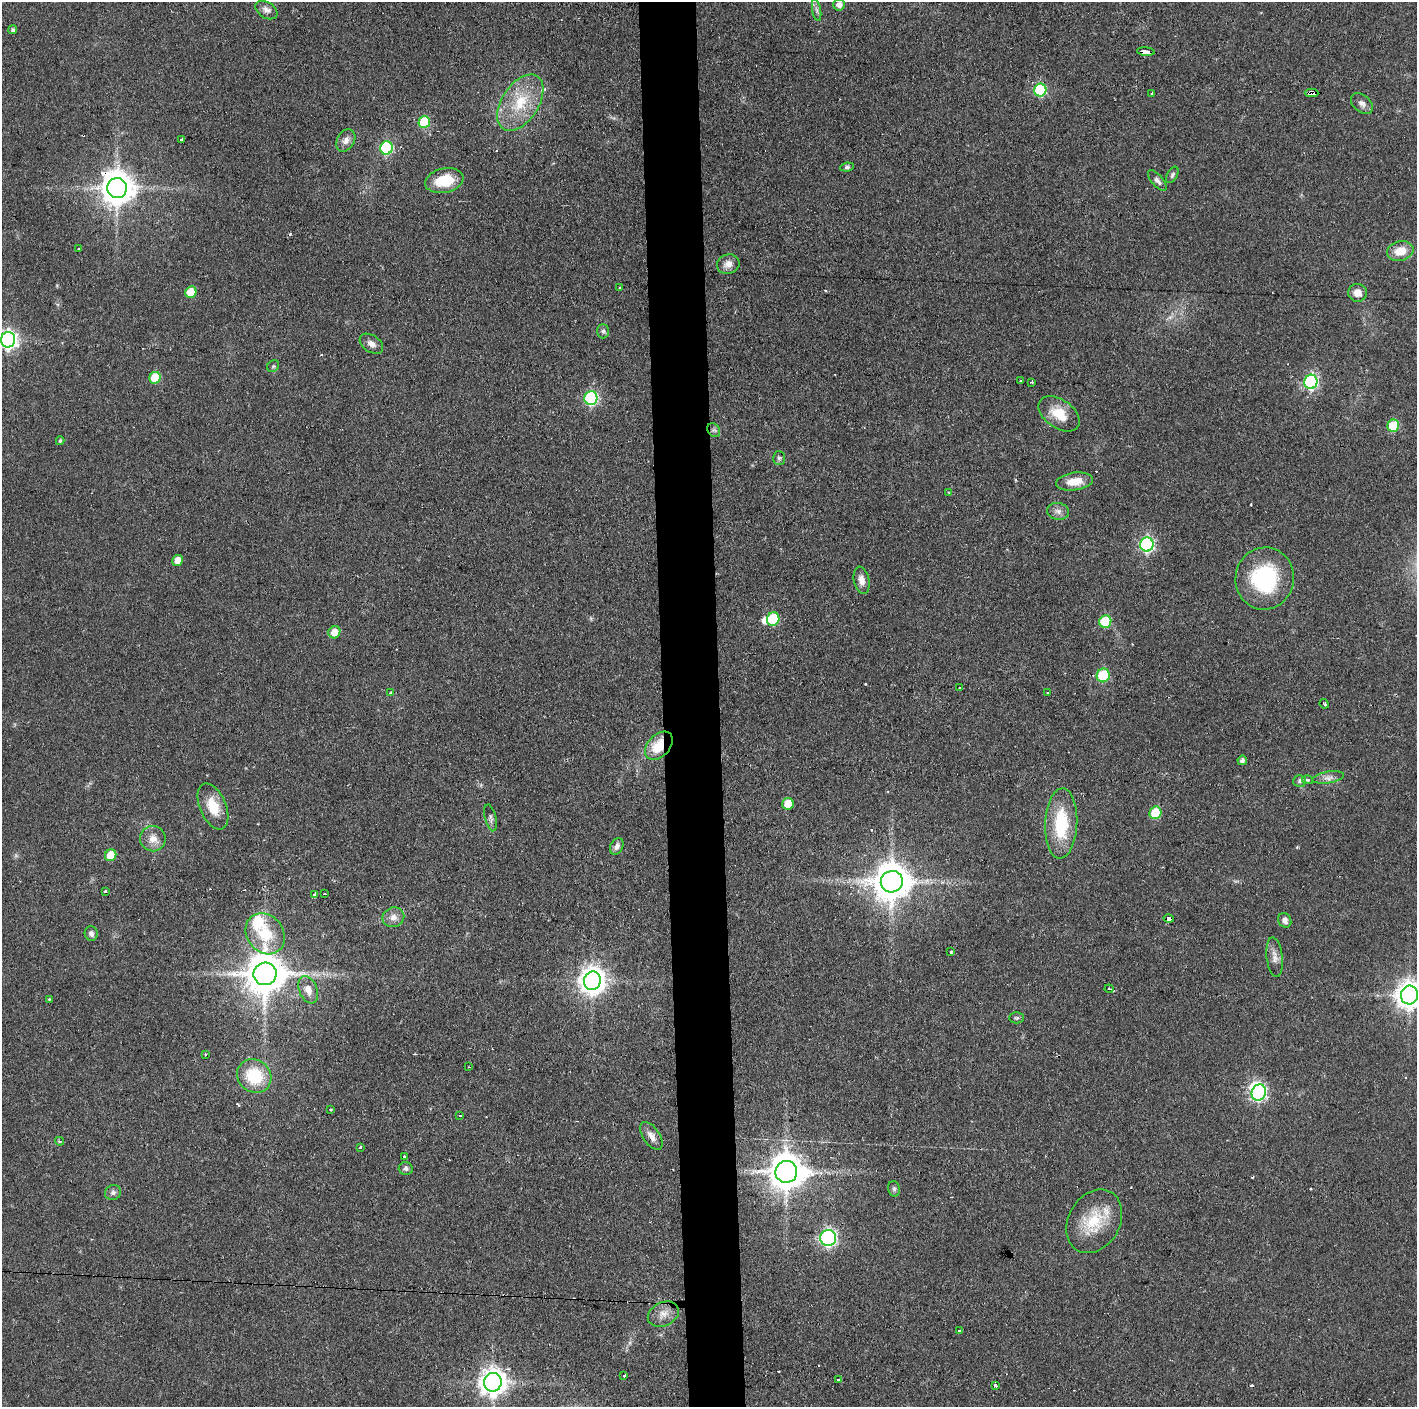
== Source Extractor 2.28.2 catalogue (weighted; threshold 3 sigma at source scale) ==
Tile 5 of 3 x 3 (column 2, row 2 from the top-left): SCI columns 1418-2832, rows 1407-2811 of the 4251 x 4217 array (HDU 1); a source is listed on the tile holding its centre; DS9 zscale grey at full resolution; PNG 1419 x 1409 px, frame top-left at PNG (2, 2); each listed source drawn as its Kron ellipse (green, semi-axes under 4 px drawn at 4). Shown black and unused: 4% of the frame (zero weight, under 2 of 3 exposures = <1% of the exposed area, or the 3 px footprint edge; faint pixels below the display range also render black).
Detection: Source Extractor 2.28.2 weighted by HDU 2 'WHT'; one run over the whole footprint, this tile lists its part. Background 0.0909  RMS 0.0064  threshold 0.0287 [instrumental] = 3 sigma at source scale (4.5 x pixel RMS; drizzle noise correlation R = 1.50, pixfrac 1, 0.05/0.05 arcsec/px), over >= 5 px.
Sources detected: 121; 2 inside a brighter object's white glare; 10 cosmic-ray / hot-pixel residue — neither listed nor drawn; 2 inside a brighter listed object's ellipse — not listed separately; the other 107 listed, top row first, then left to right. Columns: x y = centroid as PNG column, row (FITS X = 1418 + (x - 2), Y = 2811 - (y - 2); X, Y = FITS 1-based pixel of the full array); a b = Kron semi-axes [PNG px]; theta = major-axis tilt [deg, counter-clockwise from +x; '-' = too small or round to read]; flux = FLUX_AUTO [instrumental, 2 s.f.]
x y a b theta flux
839 5 6 5 - 3.5
266 10 12 7 -33 3.2
817 10 11 4 -79 2
13 30 4 4 - 1.3
1146 52 9 3 -6 23
1040 90 6 6 - 69
1152 93 3 2 - 0.57
1312 93 7 4 -1 6.6
520 103 31 18 57 27
1362 103 12 8 -41 3.7
424 122 6 5 - 37
181 139 3 3 - 2.9
346 140 12 8 59 3.9
387 148 6 6 - 72
847 167 7 4 7 1.3
1172 175 9 5 62 1.5
1157 180 13 5 -50 2.3
444 181 19 12 12 18
117 188 10 9 - 1300
79 249 3 3 - 1
1400 251 13 9 13 11
728 264 11 9 17 4.5
620 288 4 3 - 2
191 292 6 5 - 17
1357 293 9 9 - 5.9
603 331 7 6 - 1.6
8 340 8 7 - 250
371 344 13 8 -33 3.7
273 366 6 5 - 1.1
155 378 6 5 - 21
1021 381 3 2 - 1.3
1032 382 2 2 - 0.75
1311 382 7 6 - 120
591 398 7 6 - 100
1059 414 23 14 -35 14
1393 426 6 6 - 28
714 430 7 5 -53 1.6
60 441 4 3 - 0.94
779 458 7 6 - 1.4
1074 481 19 9 8 9.6
949 492 3 3 - 0.64
1058 511 11 8 -10 3.2
1147 545 7 6 - 130
178 560 5 5 - 6.7
1265 578 31 29 81 55
862 580 14 7 -78 5.1
773 619 7 6 - 35
1105 622 6 6 - 34
334 632 6 6 - 8.3
1103 675 7 6 - 35
960 687 3 2 - 0.87
1047 692 3 3 - 1.6
390 693 4 3 - 0.78
1324 704 5 3 - 2.3
659 746 16 11 47 20
1242 760 5 4 - 1.9
1328 777 16 5 9 3.5
1308 780 5 4 - 1.2
1300 781 6 6 - 1.5
788 804 6 5 - 13
213 806 24 13 -67 14
1155 813 6 6 - 26
491 818 14 5 -76 2.1
1061 823 35 16 87 35
153 839 13 12 - 6.2
617 846 9 6 62 2.5
111 855 6 5 - 17
892 882 11 10 - 1800
105 892 3 3 - 1.9
315 894 4 3 - 2.2
324 894 3 2 - 0.88
393 917 11 9 21 4.4
1169 919 5 4 - 10
1285 920 8 6 -63 3.1
91 934 7 6 - 2
265 934 22 18 -52 24
951 952 3 3 - 0.68
1275 957 20 8 -83 4.6
265 974 11 11 - 2200
592 981 9 8 - 730
1109 989 4 3 - 0.89
308 990 14 9 -68 6.4
1409 995 9 8 - 720
49 999 3 3 - 0.56
1017 1018 7 5 0 1.3
205 1054 3 2 - 0.77
469 1067 3 3 - 0.62
254 1076 18 16 -38 29
1259 1093 8 7 - 110
331 1109 2 2 - 0.85
460 1116 3 2 - 0.59
651 1136 16 8 -55 4.7
59 1141 4 3 - 1.2
360 1147 4 3 - 0.89
404 1157 3 3 - 1.5
406 1169 7 6 - 1.7
786 1172 11 11 - 1500
894 1189 8 6 -76 1.7
113 1192 8 7 - 2.3
1094 1221 34 25 59 27
828 1238 8 8 - 170
663 1314 16 11 26 6.2
959 1330 3 3 - 2.5
624 1376 3 2 - 0.91
838 1379 3 3 - 18
493 1382 9 8 - 710
995 1386 3 3 - 2.2
Overlapping masked pixels (flux is a lower limit): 5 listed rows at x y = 1146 52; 1312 93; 117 188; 659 746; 1169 919
Isophote crosses this tile's border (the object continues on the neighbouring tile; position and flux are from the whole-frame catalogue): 2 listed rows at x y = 8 340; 1409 995